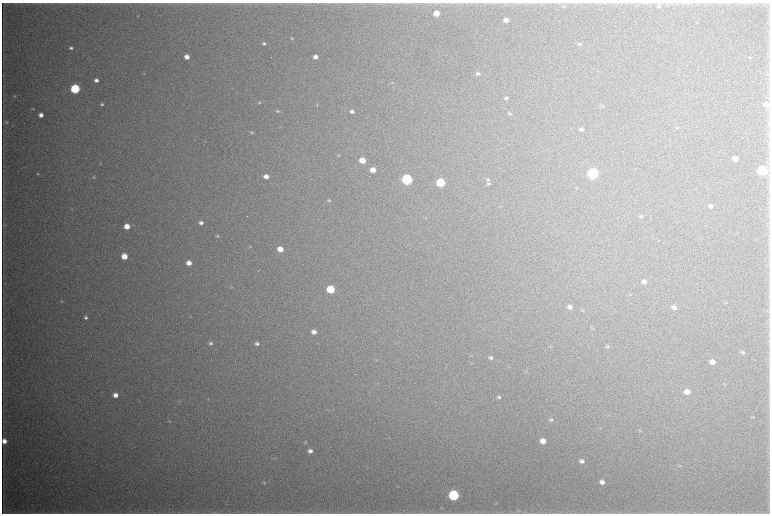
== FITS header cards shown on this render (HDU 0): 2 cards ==
NAXIS1  =                 1536 / length of data axis 1
NAXIS2  =                 1023 / length of data axis 2

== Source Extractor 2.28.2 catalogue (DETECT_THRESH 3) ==
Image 1536 x 1023 px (HDU 0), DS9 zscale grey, zoomed out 1/2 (1 PNG px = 2 x 2 image px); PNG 772 x 516 px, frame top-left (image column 1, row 1022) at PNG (2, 3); no overlay
Background 4790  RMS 40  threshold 121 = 3 sigma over >= 5 px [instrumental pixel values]
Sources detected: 111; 3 cannot appear on this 1/2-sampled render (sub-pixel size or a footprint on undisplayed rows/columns) and are not listed; the other 108 listed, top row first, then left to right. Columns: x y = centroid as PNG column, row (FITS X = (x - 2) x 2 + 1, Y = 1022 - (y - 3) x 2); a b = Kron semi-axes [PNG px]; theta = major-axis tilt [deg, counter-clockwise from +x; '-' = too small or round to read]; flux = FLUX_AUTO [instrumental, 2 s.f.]
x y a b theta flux
659 6 6 5 - 1.6e+04
564 7 5 5 - 1.3e+04
436 13 5 4 - 1.5e+05
138 16 4 2 - 3.4e+03
506 20 4 3 - 5.5e+04
292 38 3 3 - 7.7e+03
264 44 4 4 - 1.7e+04
579 44 5 3 - 1.4e+04
71 48 4 4 - 2.1e+04
187 57 4 4 - 7.1e+04
315 57 4 3 - 5.1e+04
750 57 4 2 - 4.6e+03
144 73 4 3 - 7.0e+03
478 74 5 4 - 2.4e+04
3 75 6 1 90 4.1e+03
96 80 4 3 - 3.7e+04
392 83 3 3 - 5.6e+03
75 89 5 4 - 1.1e+06
14 96 4 3 - 7.5e+03
506 98 5 3 - 1.8e+04
259 103 4 3 - 1.1e+04
102 104 4 3 - 1.5e+04
766 104 5 4 - 4.7e+04
317 105 4 3 - 7.1e+03
602 106 4 3 - 7.3e+03
33 109 3 2 - 6.8e+03
277 111 5 4 - 1.2e+04
352 111 4 4 - 3.2e+04
510 114 5 4 - 1.2e+04
41 115 4 4 - 5.0e+04
7 122 5 4 - 1.4e+04
677 127 4 3 - 7.5e+03
581 129 5 3 - 2.2e+04
252 132 4 3 - 1.0e+04
205 142 3 2 - 3.5e+03
338 155 5 3 - 9.1e+03
735 158 5 4 - 8.3e+04
362 160 5 4 - 1.5e+05
100 163 4 3 - 5.8e+03
373 170 5 4 - 9.5e+04
762 170 5 5 - 8.5e+05
593 173 5 5 - 1.7e+06
38 174 4 3 - 7.9e+03
266 176 5 4 - 5.5e+04
93 177 4 4 - 9.2e+03
407 179 5 5 - 1.4e+06
488 179 6 5 - 1.6e+04
440 183 5 5 - 6.1e+05
489 183 5 4 - 1.3e+04
329 200 5 4 - 1.3e+04
711 206 6 4 -10 2.6e+04
72 209 3 2 - 4.5e+03
768 211 2 2 - 2.8e+03
641 216 5 4 - 1.1e+04
201 223 5 4 - 3.3e+04
4 225 5 2 - 5.5e+03
127 226 5 4 - 1.2e+05
217 236 4 4 - 1.1e+04
601 241 2 1 - 3.5e+03
250 247 4 4 - 8.0e+03
280 249 5 4 - 1.2e+05
124 256 5 4 - 1.6e+05
189 263 5 4 - 7.7e+04
644 281 5 5 - 3.4e+04
232 287 4 3 - 5.1e+03
331 289 5 5 - 4.4e+05
630 295 3 3 - 5.4e+03
62 301 4 4 - 8.3e+03
726 303 4 2 - 4.6e+03
570 307 5 4 - 3.6e+04
674 307 5 4 - 4.3e+04
583 310 4 3 - 7.6e+03
190 316 3 2 - 3.7e+03
86 317 4 4 - 2.0e+04
592 328 3 3 - 5.9e+03
314 332 5 4 - 5.0e+04
210 343 5 4 - 2.0e+04
257 344 5 4 - 2.6e+04
551 346 4 3 - 6.3e+03
607 347 6 3 19 9.2e+03
742 352 5 4 - 1.4e+04
491 358 5 4 - 2.1e+04
376 360 3 2 - 4.1e+03
712 362 5 4 - 6.6e+04
472 363 4 2 - 4.1e+03
526 371 4 3 - 6.1e+03
687 392 5 4 - 8.2e+04
115 395 5 4 - 6.2e+04
499 397 5 4 - 1.7e+04
139 401 3 2 - 4.4e+03
179 401 4 2 - 5.3e+03
753 417 4 3 - 7.6e+03
551 419 5 4 - 1.6e+04
170 421 4 3 - 7.2e+03
640 431 5 3 - 8.9e+03
4 441 5 4 - 7.1e+04
543 441 5 4 - 8.6e+04
305 443 5 3 - 9.3e+03
310 451 5 4 - 4.0e+04
274 458 4 2 - 5.3e+03
582 461 6 4 -12 3.5e+04
680 466 4 2 - 5.1e+03
602 482 5 4 - 4.4e+04
264 483 5 4 - 1.0e+04
454 495 6 5 - 1.4e+06
496 503 3 2 - 4.6e+03
518 511 6 4 45 1.5e+04
214 513 11 3 -3 2.2e+04
At the frame edge (FLAGS 8, measured only in part): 2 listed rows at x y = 4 441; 214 513
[3 sub-pixel or undisplayed-footprint detections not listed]